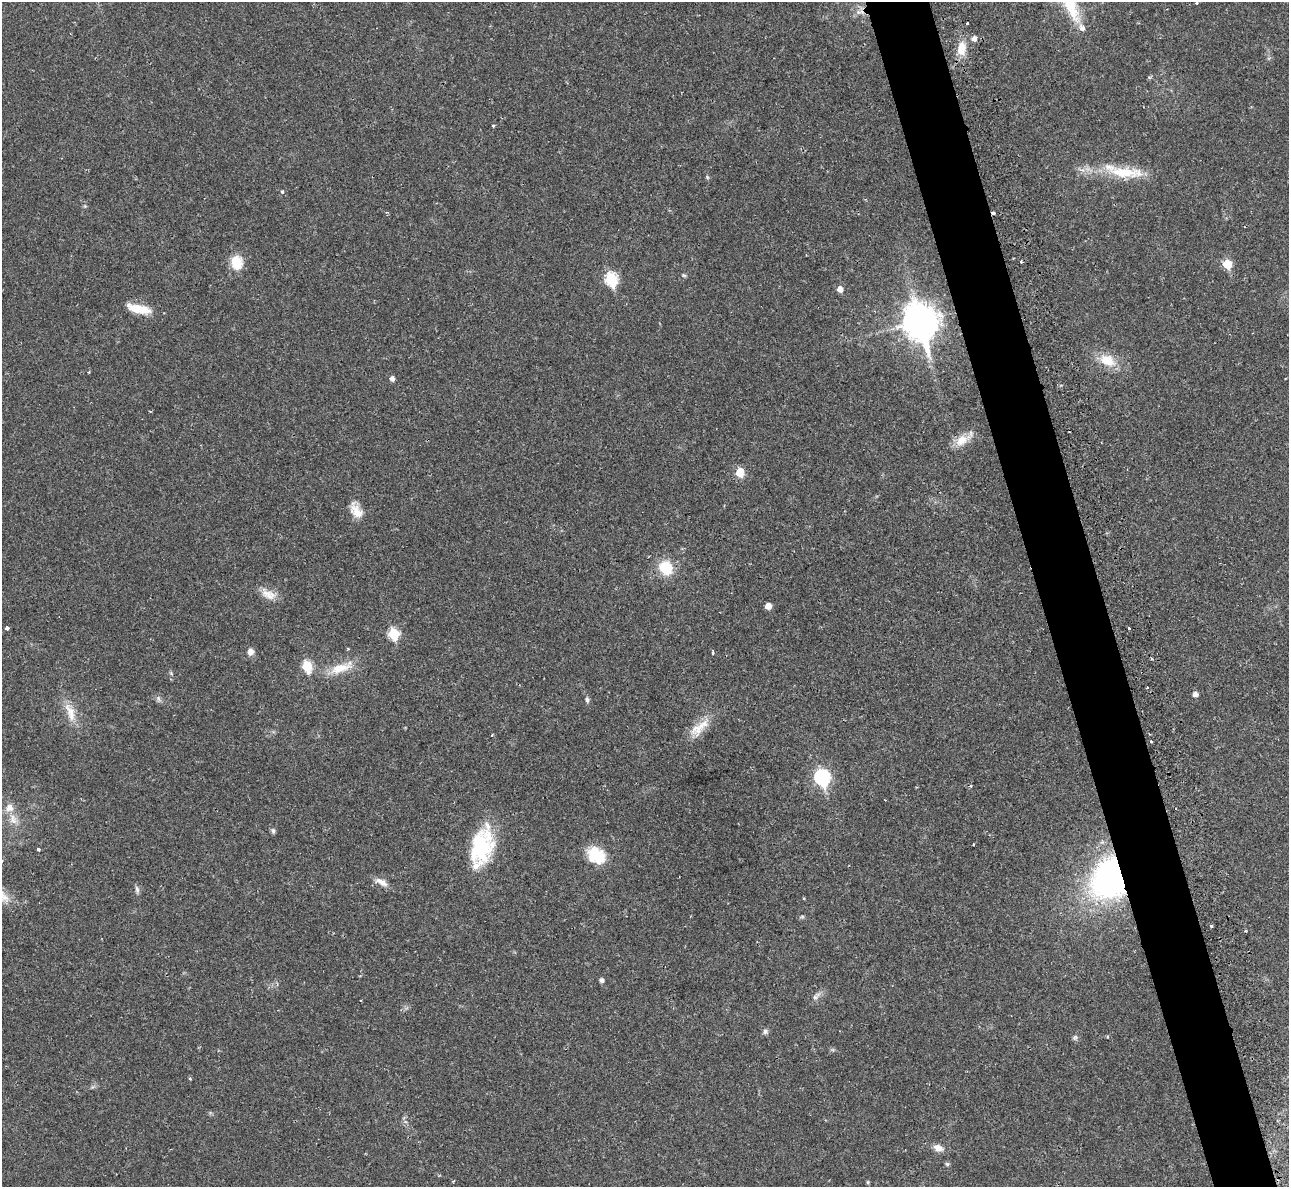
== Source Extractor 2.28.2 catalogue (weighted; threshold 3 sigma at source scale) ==
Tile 6 of 4 x 4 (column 2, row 2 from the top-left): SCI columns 1300-2586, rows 2674-3858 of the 5213 x 5195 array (HDU 1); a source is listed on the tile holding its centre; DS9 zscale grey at full resolution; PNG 1291 x 1189 px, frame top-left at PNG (2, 2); no overlay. Shown black and unused: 5% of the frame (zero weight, under 2 of 3 exposures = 3% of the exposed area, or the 3 px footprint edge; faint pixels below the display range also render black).
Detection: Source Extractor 2.28.2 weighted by HDU 2 'WHT'; one run over the whole footprint, this tile lists its part. Background 0.0288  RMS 0.0041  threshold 0.0184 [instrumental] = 3 sigma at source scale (4.5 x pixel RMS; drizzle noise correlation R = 1.50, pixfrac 1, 0.05/0.05 arcsec/px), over >= 5 px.
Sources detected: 67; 1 inside a brighter object's white glare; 3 cosmic-ray / hot-pixel residue — not listed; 2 inside a brighter listed object's ellipse — not listed separately; the other 61 listed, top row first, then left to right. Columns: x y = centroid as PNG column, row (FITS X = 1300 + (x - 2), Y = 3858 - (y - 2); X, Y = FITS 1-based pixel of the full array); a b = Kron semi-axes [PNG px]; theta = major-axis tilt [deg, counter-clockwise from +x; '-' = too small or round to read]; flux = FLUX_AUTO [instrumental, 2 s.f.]
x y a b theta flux
858 12 9 6 -13 1.6
967 23 3 2 - 0.56
1082 28 5 4 - 3.4
974 39 6 5 - 1.9
962 48 19 11 85 5.7
493 126 4 3 - 0.67
1123 172 45 14 -4 16
707 177 6 4 -72 0.51
282 192 4 4 - 1
387 212 4 3 - 0.48
993 213 3 3 - 1.1
237 262 15 12 -81 8.3
1021 262 3 2 - 0.6
1227 264 6 5 - 14
684 275 6 4 -20 0.56
611 279 7 6 - 37
840 289 5 5 - 2.8
137 309 20 9 -19 8.9
921 321 14 11 -75 650
1107 360 23 15 -25 8.6
89 372 3 2 - 0.46
392 379 5 4 - 1.8
962 440 22 12 32 5.8
740 472 6 5 - 10
356 511 21 12 -57 5.1
666 568 12 10 -55 14
268 594 22 11 -27 4.5
768 606 5 5 - 3.4
7 628 4 4 - 1.1
1129 629 3 3 - 1.1
394 634 6 6 - 24
250 652 9 8 - 2.1
712 653 5 3 - 0.55
307 666 7 5 -72 21
341 668 33 11 19 8.9
1195 694 5 4 - 1.9
158 699 9 5 -71 1
587 700 7 5 -79 0.95
70 712 30 11 -69 6.7
696 729 21 17 66 6
1151 741 3 3 - 0.55
822 777 8 7 - 76
13 819 17 8 -69 3.8
273 831 6 6 - 0.95
481 847 39 20 75 35
38 849 3 3 - 0.8
597 856 22 17 -37 12
1111 878 28 23 61 140
381 882 19 7 -29 3
137 889 10 5 -83 1.1
802 916 6 4 1 0.56
1211 926 3 3 - 1.2
602 980 5 4 - 1.4
816 996 16 5 40 1.7
765 1031 7 6 - 1.1
1075 1037 7 5 68 0.85
190 1078 4 3 - 0.6
938 1148 11 7 -23 3
947 1164 6 5 - 0.62
453 1181 3 2 - 0.54
868 1182 6 3 73 0.47
Overlapping masked pixels (flux is a lower limit): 2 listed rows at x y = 993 213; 1111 878